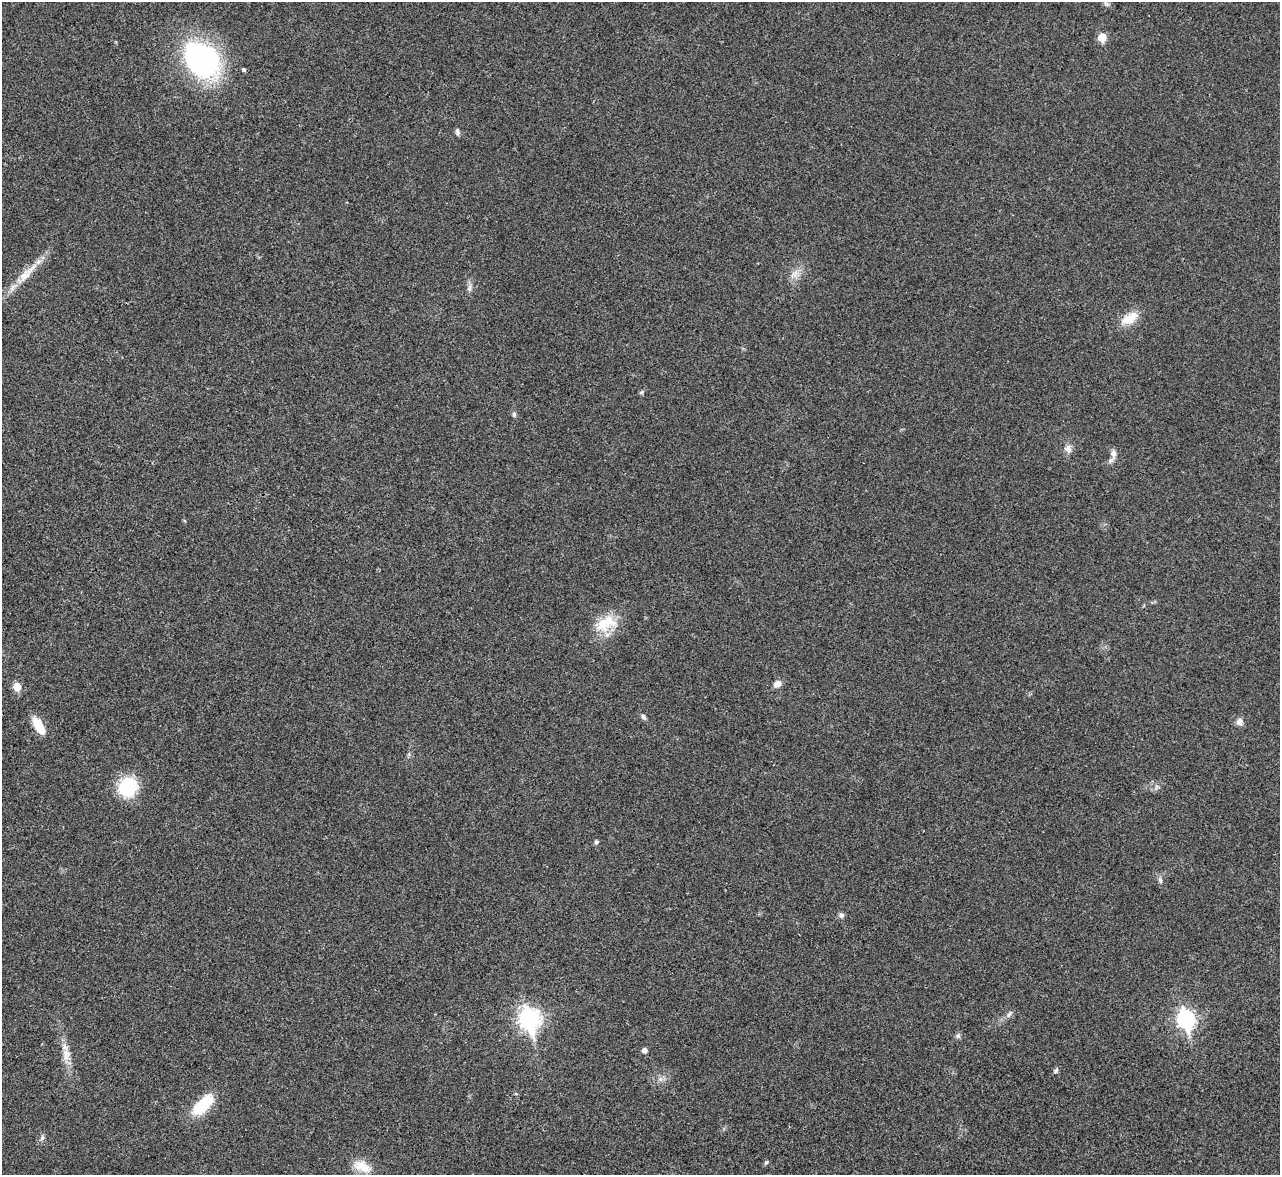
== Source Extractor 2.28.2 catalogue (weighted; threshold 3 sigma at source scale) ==
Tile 7 of 4 x 4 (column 3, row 2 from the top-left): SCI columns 2562-3839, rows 2610-3782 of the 5119 x 5100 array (HDU 1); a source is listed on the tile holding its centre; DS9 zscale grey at full resolution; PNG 1282 x 1177 px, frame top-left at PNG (2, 2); no overlay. Shown black and unused: <1% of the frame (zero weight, under 3 of 4 exposures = <1% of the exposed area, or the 3 px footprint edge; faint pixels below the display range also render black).
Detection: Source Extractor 2.28.2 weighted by HDU 2 'WHT'; one run over the whole footprint, this tile lists its part. Background 0.0221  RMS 0.0044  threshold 0.0197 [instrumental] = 3 sigma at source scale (4.5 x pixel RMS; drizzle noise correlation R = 1.50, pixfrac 1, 0.05/0.05 arcsec/px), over >= 5 px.
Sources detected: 33; all 33 listed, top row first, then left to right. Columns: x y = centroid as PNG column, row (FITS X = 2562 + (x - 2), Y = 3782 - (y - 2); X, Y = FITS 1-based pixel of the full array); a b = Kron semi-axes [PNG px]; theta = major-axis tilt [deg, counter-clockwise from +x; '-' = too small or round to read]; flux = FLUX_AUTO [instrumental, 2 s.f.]
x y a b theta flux
1102 37 5 5 - 10
202 60 37 29 -47 87
244 70 3 3 - 2.1
457 132 8 5 -83 1.2
794 274 14 7 35 3.1
25 276 23 11 55 6.7
1130 318 25 13 27 7.1
641 392 6 4 30 0.67
514 414 7 5 88 0.8
1068 449 11 9 -71 2.4
1113 453 10 8 79 2.3
606 623 32 18 22 13
777 684 9 7 44 2.6
17 687 6 5 - 8.7
644 717 9 5 -57 1.1
1240 722 9 8 - 2.1
39 726 21 9 -60 7.4
128 787 19 16 51 24
596 842 6 5 - 0.75
1160 880 7 4 -46 0.88
841 915 7 7 - 1.2
1009 1014 12 4 50 1.3
529 1019 10 8 -75 210
1186 1019 9 7 -75 130
958 1036 7 6 - 1.1
644 1050 5 5 - 1.8
66 1055 18 9 87 4.4
1055 1071 8 5 46 0.91
516 1094 5 3 - 0.43
203 1105 25 11 44 20
42 1138 8 5 66 1
766 1162 6 4 52 0.66
362 1166 26 13 -23 7.1